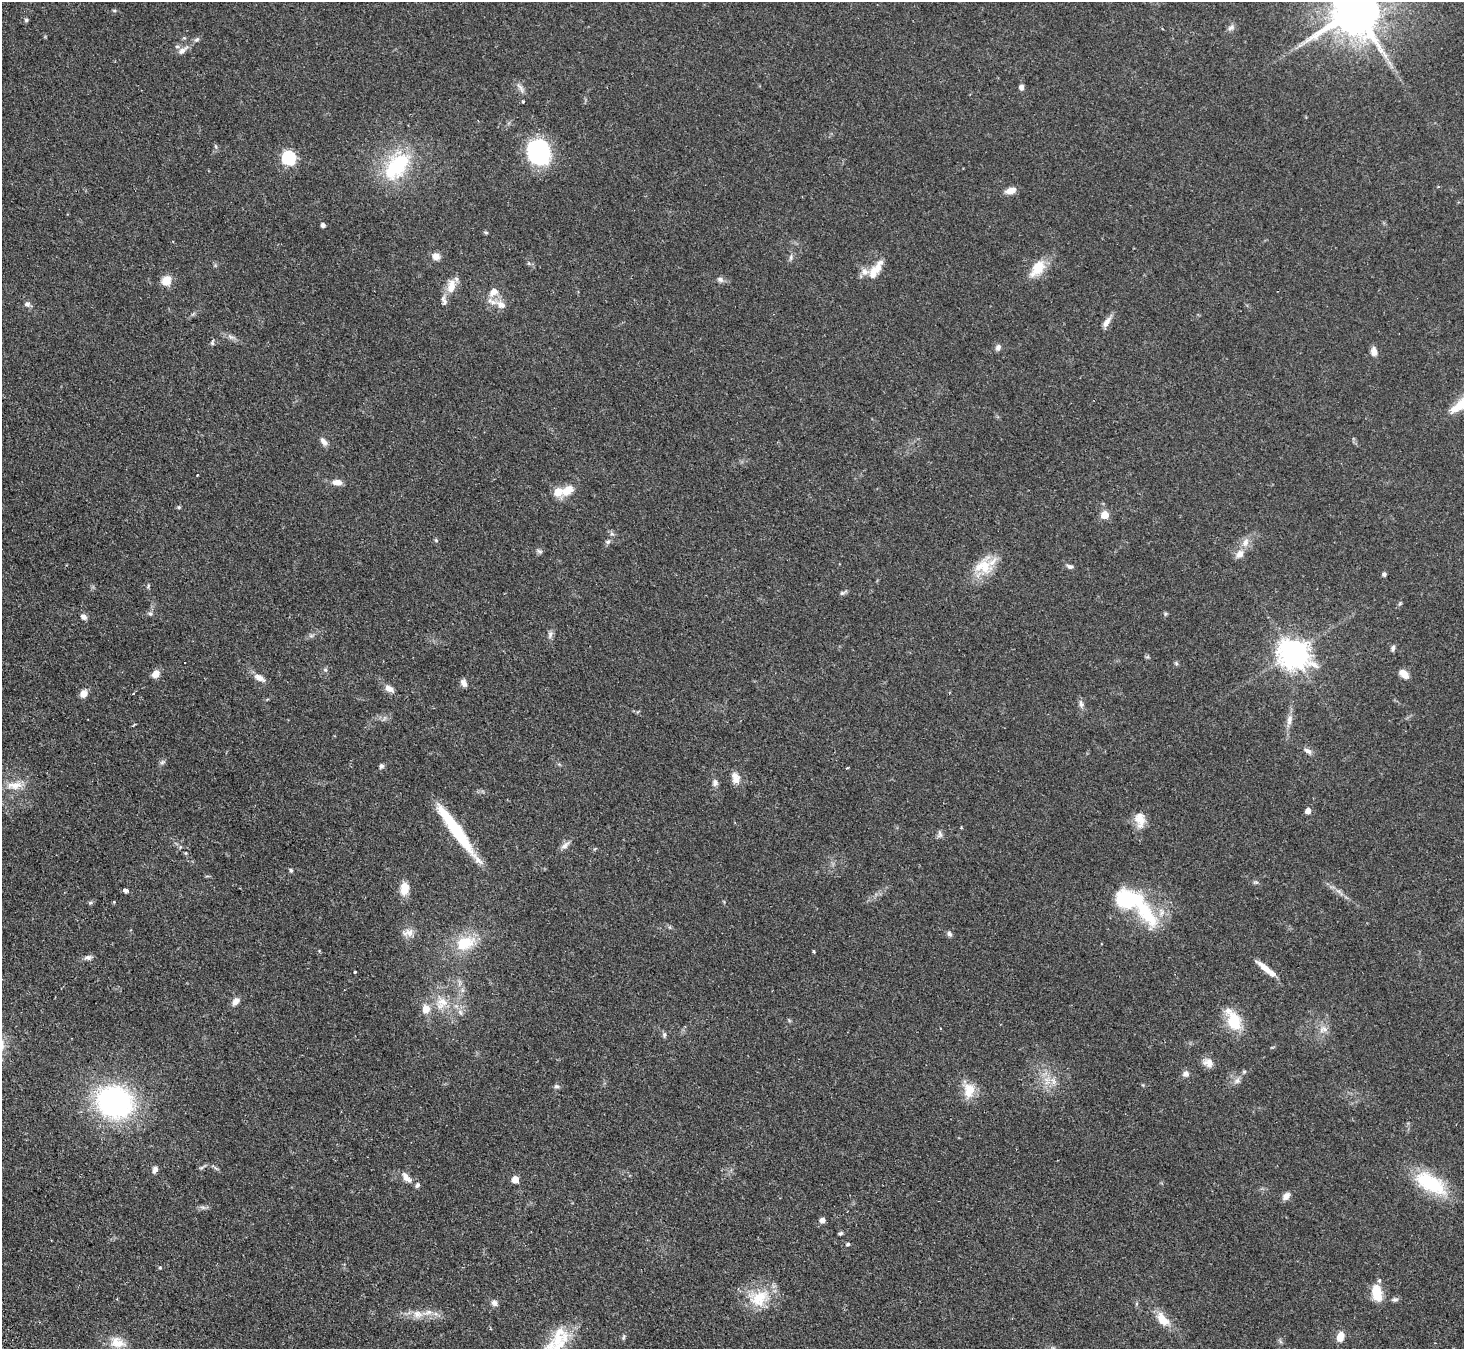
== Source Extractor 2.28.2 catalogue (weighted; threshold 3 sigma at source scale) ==
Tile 7 of 4 x 4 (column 3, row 2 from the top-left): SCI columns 2977-4438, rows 3025-4371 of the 5952 x 5912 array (HDU 1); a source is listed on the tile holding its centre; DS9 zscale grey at full resolution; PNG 1466 x 1351 px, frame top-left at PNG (2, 2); no overlay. Shown black and unused: <1% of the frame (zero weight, under 2 of 3 exposures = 3% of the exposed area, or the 3 px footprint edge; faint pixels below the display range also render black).
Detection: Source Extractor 2.28.2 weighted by HDU 2 'WHT'; one run over the whole footprint, this tile lists its part. Background 0.0677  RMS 0.0052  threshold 0.0234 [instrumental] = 3 sigma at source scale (4.5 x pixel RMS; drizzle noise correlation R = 1.50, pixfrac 1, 0.05/0.05 arcsec/px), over >= 5 px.
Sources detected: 145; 1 cosmic-ray / hot-pixel residue — not listed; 11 inside a brighter listed object's ellipse — not listed separately; the other 133 listed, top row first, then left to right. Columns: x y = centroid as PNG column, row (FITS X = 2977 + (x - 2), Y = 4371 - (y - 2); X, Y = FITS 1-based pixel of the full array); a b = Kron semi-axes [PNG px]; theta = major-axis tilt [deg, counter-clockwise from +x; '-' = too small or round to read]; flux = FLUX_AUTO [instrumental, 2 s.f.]
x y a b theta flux
114 10 6 4 0 0.59
1356 10 16 16 - 3100
26 20 5 5 - 0.8
1231 27 10 7 34 1.7
197 39 8 6 36 1.2
1300 45 7 4 19 1.2
182 50 14 7 37 3
1021 87 7 6 - 1.6
520 88 18 5 -58 2.1
522 101 3 3 - 1
216 147 8 3 -71 0.76
539 152 25 21 -76 53
289 158 6 6 - 63
397 166 38 22 49 38
1011 191 13 7 16 4
323 225 4 4 - 1.8
486 232 7 3 -8 0.63
436 256 9 9 - 2.9
791 257 9 6 81 1.4
529 264 6 4 -20 0.75
877 268 19 11 47 7.3
1037 268 23 13 52 11
720 279 9 7 -32 1.6
166 280 12 10 54 5.9
451 286 21 10 78 6.6
493 292 12 9 38 4.6
27 304 8 7 - 1.6
501 305 15 10 -30 5
1107 322 15 6 56 3.5
231 337 11 5 -19 1.8
212 342 8 5 86 0.89
998 347 8 6 67 1.7
1374 351 12 7 -81 2.7
323 442 12 7 -57 2.3
337 482 12 7 -7 3.5
567 490 17 11 37 6.9
558 492 6 6 - 10
179 507 5 5 - 0.65
1105 515 5 5 - 13
436 540 5 5 - 0.66
608 542 7 6 - 1.2
1245 542 12 8 71 3.6
539 551 10 5 -19 1.1
1240 554 12 9 50 3.8
1070 566 9 6 -16 1.3
985 567 30 18 89 13
1384 574 4 4 - 1.3
148 586 7 4 56 0.65
843 593 11 4 26 1.1
1400 603 6 4 20 0.58
150 614 7 4 -1 0.88
1165 614 6 5 - 0.69
84 617 7 6 - 1.9
550 634 10 5 84 1.6
311 636 7 4 0 1
1393 648 8 5 78 1.2
1293 653 10 9 - 630
1147 657 6 4 17 0.64
185 662 2 2 - 0.52
1176 663 6 4 -46 0.75
325 670 6 5 - 0.9
155 674 9 7 53 4
1404 674 13 7 -43 3.7
259 678 16 8 -30 3.5
464 683 9 6 -67 2.4
389 689 11 7 -27 3.2
84 694 9 8 - 3.3
1081 704 11 6 -72 1.9
1289 720 15 7 80 3.4
1308 751 12 6 -35 2
162 762 8 6 22 1.1
381 766 7 6 - 1.2
847 768 3 3 - 0.5
735 778 16 10 -73 4.2
715 783 9 7 -75 1.9
15 785 23 10 5 6.6
1308 811 5 5 - 3.7
1140 820 17 13 -73 6.7
456 830 68 10 -54 35
940 834 10 7 -88 1.6
565 845 15 7 40 2.4
186 853 6 3 -71 0.55
291 870 5 4 - 0.82
1256 882 8 4 0 0.82
404 888 16 10 83 6.4
126 891 5 4 - 2
1128 899 29 20 -5 36
114 902 3 3 - 0.61
90 903 6 4 12 0.8
408 932 17 10 6 3.8
949 934 8 6 -63 1.3
465 943 24 16 25 16
319 951 4 4 - 0.52
814 952 3 3 - 0.61
88 957 11 7 -4 1.8
1265 968 22 6 -39 5.9
355 972 3 3 - 0.89
235 1001 11 7 56 2.8
442 1003 20 17 60 11
460 1012 9 5 -60 1.7
1234 1021 25 16 -73 15
1323 1029 13 8 12 3.3
664 1035 8 5 87 0.99
1208 1063 14 11 -16 3.7
1244 1072 5 5 - 0.7
1186 1074 10 8 0 1.9
1046 1079 7 4 -19 1.8
1053 1081 11 5 -82 2.4
1237 1081 9 7 45 2
557 1086 8 5 0 1.1
969 1090 20 14 84 8.8
115 1102 29 25 -26 110
202 1168 10 4 32 1
155 1169 9 6 75 1.9
406 1177 16 8 -49 3.5
515 1179 5 5 - 7.7
1430 1183 43 20 -31 28
1286 1196 11 7 48 2.9
203 1207 9 4 -9 1.3
822 1220 6 5 - 2.5
840 1233 5 4 - 0.96
848 1244 6 5 - 0.73
160 1268 5 3 - 0.55
1377 1293 20 11 -77 10
759 1298 29 22 35 17
1395 1300 9 6 4 1.2
494 1303 9 7 -43 1.7
418 1314 14 10 -5 4.8
1163 1319 22 12 -52 7.6
624 1337 9 4 72 0.84
1340 1337 11 7 70 4.9
558 1339 38 22 73 20
117 1342 22 15 -15 8.5
Isophote crosses this tile's border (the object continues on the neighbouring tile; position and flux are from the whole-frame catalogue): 2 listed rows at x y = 1356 10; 558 1339